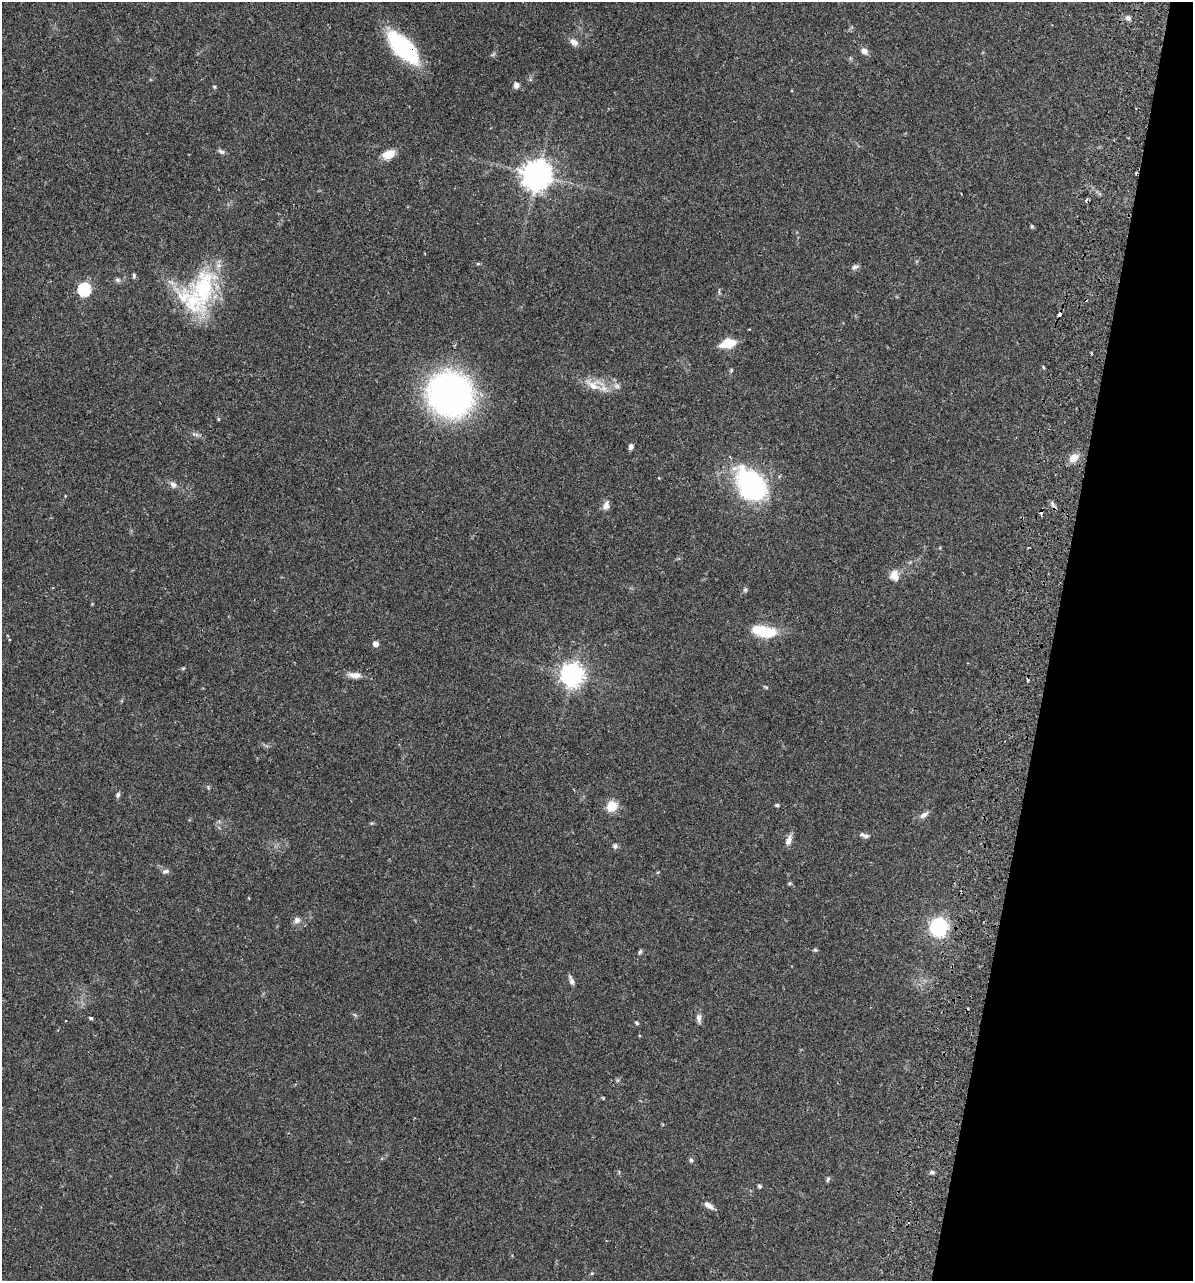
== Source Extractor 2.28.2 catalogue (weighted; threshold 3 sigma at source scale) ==
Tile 8 of 4 x 4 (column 4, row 2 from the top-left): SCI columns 3756-4946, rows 2582-3860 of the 5251 x 5158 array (HDU 1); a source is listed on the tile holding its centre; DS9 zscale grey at full resolution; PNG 1195 x 1283 px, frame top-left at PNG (2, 2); no overlay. Shown black and unused: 12% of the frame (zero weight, under 2 of 3 exposures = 3% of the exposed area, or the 3 px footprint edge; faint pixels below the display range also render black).
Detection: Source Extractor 2.28.2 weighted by HDU 2 'WHT'; one run over the whole footprint, this tile lists its part. Background 0.0649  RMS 0.005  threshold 0.0226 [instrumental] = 3 sigma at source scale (4.5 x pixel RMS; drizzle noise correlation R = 1.50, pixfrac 1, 0.05/0.05 arcsec/px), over >= 5 px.
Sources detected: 75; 1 too faint to see at this stretch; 6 cosmic-ray / hot-pixel residue — not listed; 2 inside a brighter listed object's ellipse — not listed separately; the other 66 listed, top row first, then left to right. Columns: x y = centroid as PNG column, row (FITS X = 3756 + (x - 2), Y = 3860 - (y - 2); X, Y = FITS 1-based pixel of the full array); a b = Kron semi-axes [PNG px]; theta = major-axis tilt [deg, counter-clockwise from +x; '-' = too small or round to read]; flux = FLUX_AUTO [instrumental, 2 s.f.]
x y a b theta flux
1128 18 7 6 - 1.6
574 42 12 8 -33 2.9
403 47 26 11 -44 92
864 51 10 7 -37 2.5
516 85 8 7 - 2.1
214 87 5 4 - 0.55
221 151 10 5 -30 1.3
388 154 15 9 20 6.8
537 175 9 9 - 740
1032 226 5 4 - 0.64
478 264 6 3 -19 0.54
855 267 11 6 23 1.6
134 276 7 4 85 0.84
118 280 8 6 -15 1.2
204 288 58 29 81 47
84 289 6 6 - 67
1059 314 4 3 - 3.5
728 343 16 9 13 9.6
1092 353 3 2 - 0.55
1043 367 4 4 - 0.54
731 370 6 4 61 0.59
593 385 28 16 -16 9.6
450 394 33 31 -43 210
218 419 5 3 - 0.45
195 434 12 4 -19 1.5
631 446 6 5 - 1.8
1074 458 12 9 37 5
173 484 10 7 -48 2.1
751 484 33 21 -52 88
65 496 4 3 - 0.34
606 505 13 9 68 2.7
1028 547 3 2 - 0.38
894 575 14 11 -83 4.7
745 589 7 5 89 0.88
92 604 4 4 - 0.39
764 631 27 12 -10 18
375 644 5 4 - 3.6
183 668 5 4 - 0.56
354 675 19 8 -7 3.8
572 675 8 7 - 400
766 687 9 3 -33 0.61
208 787 5 4 - 0.62
118 795 7 5 71 1.2
777 805 6 4 -1 0.69
612 806 12 10 36 8.3
924 815 13 7 35 2.3
864 835 13 5 -17 1.8
788 841 13 7 69 2.9
615 846 7 7 - 1.3
165 871 10 6 16 1.5
789 883 6 4 22 0.63
297 920 9 8 - 2.3
939 927 13 12 - 46
815 950 6 5 - 0.77
640 952 8 4 65 0.8
571 980 14 5 -67 1.7
91 1018 4 3 - 1.2
699 1018 13 6 -86 2.3
636 1023 6 4 -41 0.69
603 1098 5 4 - 0.46
691 1160 6 5 - 1.1
932 1172 7 5 13 1.1
828 1179 7 5 73 0.85
760 1186 5 4 - 0.86
708 1205 12 6 -34 2.8
592 1273 5 4 - 0.58
Overlapping masked pixels (flux is a lower limit): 2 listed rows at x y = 403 47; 1059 314